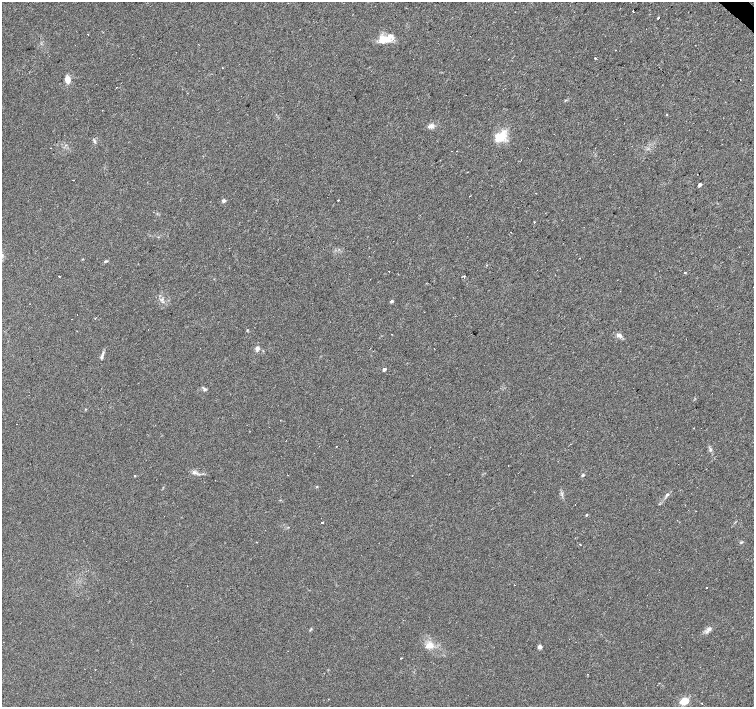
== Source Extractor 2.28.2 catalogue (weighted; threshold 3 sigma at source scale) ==
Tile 10 of 4 x 4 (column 2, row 3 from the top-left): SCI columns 1508-3011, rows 1637-3045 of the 6019 x 6023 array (HDU 1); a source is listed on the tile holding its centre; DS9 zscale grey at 2 x 2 block average (1 PNG px = mean of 2 x 2 image px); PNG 756 x 709 px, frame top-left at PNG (2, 2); no overlay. Shown black and unused: <1% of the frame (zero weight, under 2 of 3 exposures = <1% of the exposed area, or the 3 px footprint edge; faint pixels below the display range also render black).
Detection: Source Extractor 2.28.2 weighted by HDU 2 'WHT'; one run over the whole footprint, this tile lists its part. Background 0.0279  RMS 0.0059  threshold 0.0267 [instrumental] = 3 sigma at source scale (4.5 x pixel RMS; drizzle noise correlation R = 1.50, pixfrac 1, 0.0396/0.0396 arcsec/px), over >= 5 px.
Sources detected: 66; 13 cosmic-ray / hot-pixel residue — not listed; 2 inside a brighter listed object's ellipse — not listed separately; the other 51 listed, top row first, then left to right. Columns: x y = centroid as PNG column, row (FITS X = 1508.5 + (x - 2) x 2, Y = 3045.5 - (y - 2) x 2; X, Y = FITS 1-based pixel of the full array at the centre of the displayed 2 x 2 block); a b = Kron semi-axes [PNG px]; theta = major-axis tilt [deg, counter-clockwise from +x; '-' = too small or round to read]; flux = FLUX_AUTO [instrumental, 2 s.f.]
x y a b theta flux
633 11 3 2 - 2.8
658 18 2 2 - 8.7
88 34 2 2 - 0.68
384 39 17 8 3 20
198 44 2 2 - 3
595 58 2 2 - 2
68 80 8 6 71 8.1
565 100 3 2 - 0.96
667 114 2 2 - 7.1
431 126 8 6 10 5.2
500 137 17 9 43 25
94 141 6 3 -61 2.2
66 145 3 2 - 1.1
50 148 2 2 - 0.7
451 151 2 2 - 1.9
73 180 2 2 - 0.99
700 185 2 2 - 7.4
339 200 2 2 - 9.8
224 201 3 2 - 7.7
535 222 2 2 - 1.6
511 232 2 2 - 0.53
580 258 2 2 - 3
106 261 5 2 - 1.5
684 273 2 2 - 1.3
59 276 2 2 - 2.2
464 276 2 2 - 3.8
391 301 3 3 - 3.1
77 314 2 2 - 0.66
619 335 7 5 -16 4.5
257 348 5 5 - 4.1
101 357 7 3 62 2.7
384 369 3 2 - 5.6
205 389 4 4 - 2.5
710 449 6 2 -69 2.3
582 475 3 3 - 1.6
135 476 2 2 - 1.9
317 487 3 2 - 0.82
667 495 6 4 48 2.9
586 515 3 2 - 1.5
322 522 2 2 - 7.5
741 542 4 3 - 1.4
580 544 2 2 - 1.2
514 585 2 2 - 0.57
706 587 2 2 - 0.87
310 629 6 2 45 1.1
709 630 7 4 -10 3.5
429 645 11 7 -2 11
540 647 4 4 - 3.7
588 674 2 2 - 0.55
684 701 6 5 - 22
702 703 2 2 - 0.87
Diffuse or blended objects may show on this block-average render without a row.